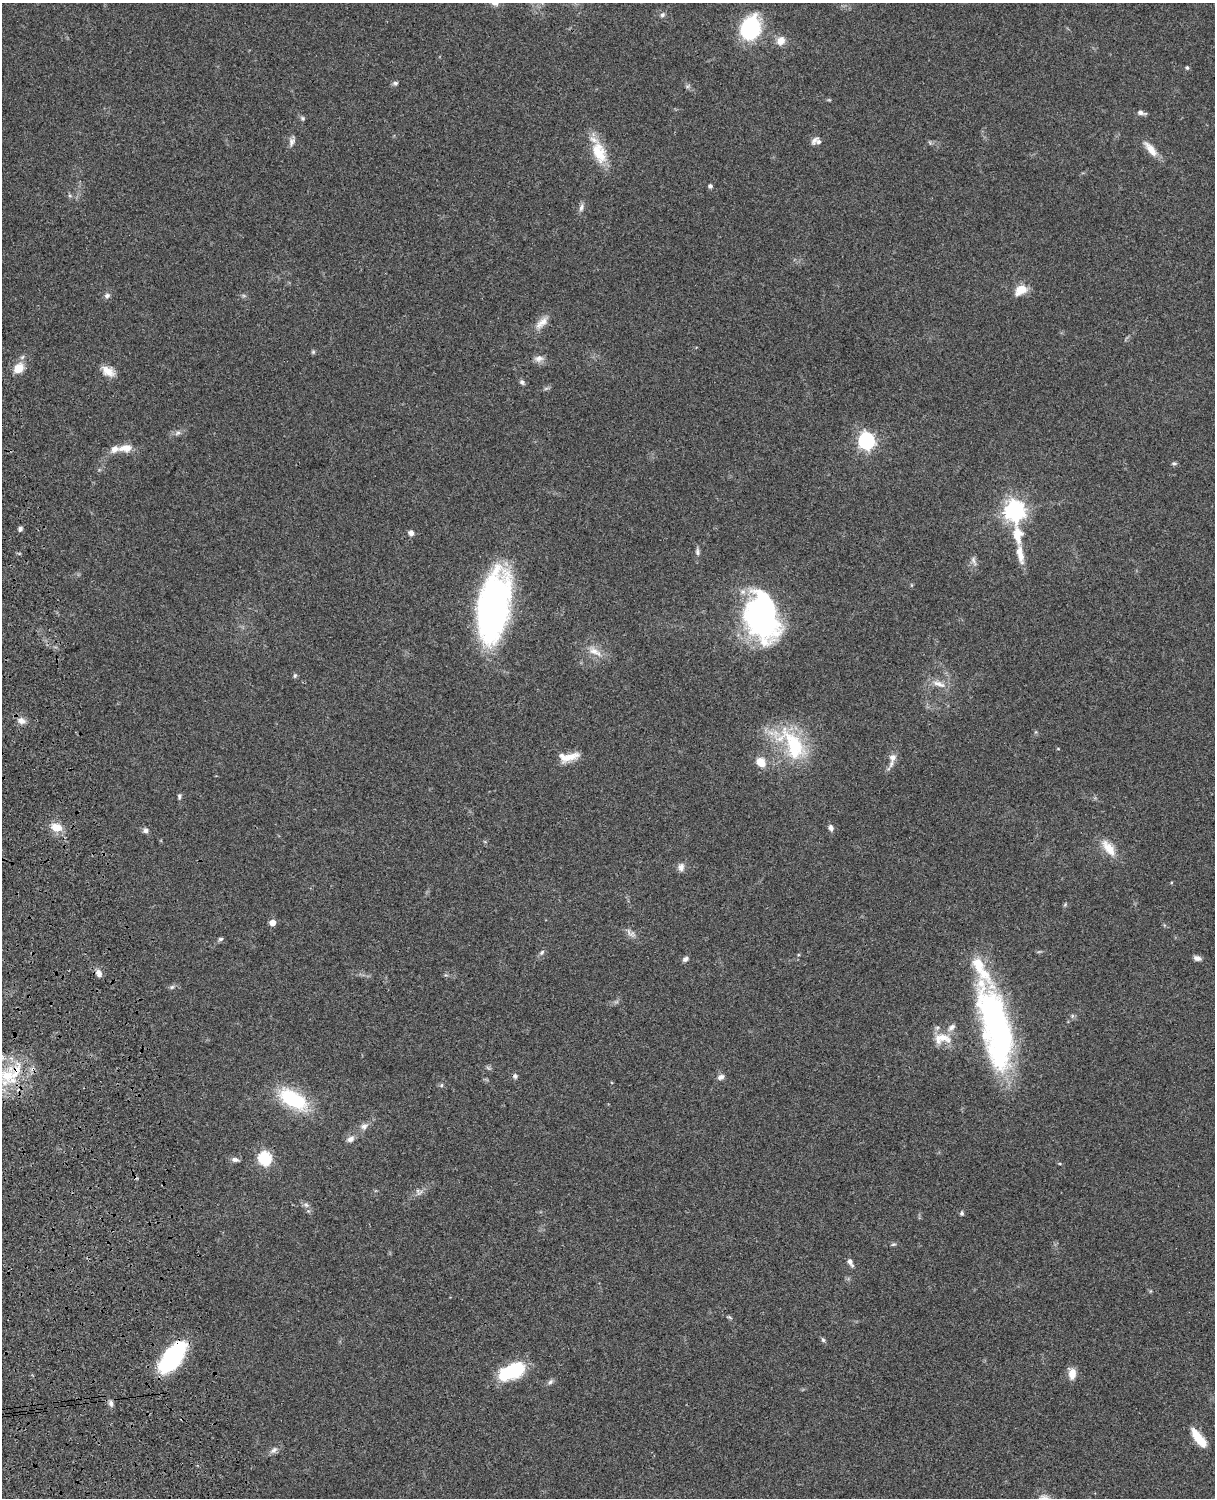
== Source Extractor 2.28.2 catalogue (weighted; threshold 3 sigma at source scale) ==
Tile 7 of 4 x 3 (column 3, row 2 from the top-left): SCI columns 2545-3757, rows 1774-3269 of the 5088 x 4929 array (HDU 1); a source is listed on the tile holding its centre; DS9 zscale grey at full resolution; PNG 1217 x 1500 px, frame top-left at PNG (2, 3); no overlay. Shown black and unused: <1% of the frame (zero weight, under 3 of 4 exposures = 6% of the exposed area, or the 3 px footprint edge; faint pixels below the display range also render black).
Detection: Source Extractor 2.28.2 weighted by HDU 2 'WHT'; one run over the whole footprint, this tile lists its part. Background 0.076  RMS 0.0057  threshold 0.0257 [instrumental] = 3 sigma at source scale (4.5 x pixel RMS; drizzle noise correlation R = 1.50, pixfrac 1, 0.05/0.05 arcsec/px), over >= 5 px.
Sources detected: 93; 2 inside a brighter object's white glare — not listed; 5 inside a brighter listed object's ellipse — not listed separately; the other 86 listed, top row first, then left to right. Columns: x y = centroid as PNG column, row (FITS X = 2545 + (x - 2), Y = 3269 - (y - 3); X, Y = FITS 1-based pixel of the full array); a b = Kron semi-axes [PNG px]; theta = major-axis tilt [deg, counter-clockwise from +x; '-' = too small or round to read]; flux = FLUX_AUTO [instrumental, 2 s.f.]
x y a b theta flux
662 15 7 6 - 1.4
750 28 21 16 70 54
781 41 10 9 - 5.4
1187 68 5 4 - 0.94
395 83 8 5 0 1.2
1141 113 10 5 -12 2.1
303 118 7 5 -47 1
814 140 13 7 55 2.5
292 142 12 8 70 2.4
1151 149 25 9 -51 6.6
599 152 30 17 -67 17
710 186 4 4 - 1.6
581 207 11 6 71 2.1
1021 290 15 10 30 7.8
107 296 8 7 - 1.7
542 323 22 9 44 5.8
313 352 5 5 - 0.81
539 359 13 8 11 3.2
19 368 15 12 46 7.7
108 371 18 11 -32 6.3
522 382 7 6 - 1.3
546 388 7 4 19 0.98
178 433 8 5 36 1.6
866 441 7 6 - 180
126 448 20 10 6 6.7
1174 463 6 5 - 0.92
1014 511 7 7 - 340
20 529 6 5 - 1.5
411 533 7 6 - 2.2
1017 535 76 10 -82 25
697 552 11 6 -89 1.7
974 561 15 6 -72 2.2
743 592 9 8 - 2.8
493 606 66 28 81 190
769 610 64 23 -86 84
595 651 22 9 -29 6.6
295 676 6 5 - 0.93
939 684 22 7 -19 5.3
21 720 12 9 -19 3.6
792 744 57 26 -45 41
1058 749 4 3 - 0.4
568 757 26 10 10 8.5
893 757 12 10 73 3.9
761 762 10 8 -50 7.6
179 796 7 5 77 1.1
56 827 13 10 -15 8.3
831 828 8 6 -76 2
146 830 7 7 - 1.9
1109 848 25 11 -52 9.5
681 867 11 8 79 2.9
1065 904 5 5 - 0.76
272 923 5 5 - 5.3
630 933 13 8 -35 2.9
221 939 7 5 5 1.1
542 952 9 5 52 1.3
1197 958 10 6 -19 2.2
686 959 8 6 33 1.7
99 974 10 7 -69 3
172 987 7 5 44 1.1
1072 1016 6 4 48 0.98
996 1028 90 28 -77 170
942 1038 26 14 1 10
7 1076 32 22 68 28
515 1076 7 6 - 1.3
721 1077 9 6 23 2.3
441 1085 6 4 89 0.76
293 1099 28 14 -31 44
364 1126 10 8 38 2.8
350 1139 10 7 32 2.8
265 1158 6 6 - 80
235 1160 10 6 -8 2
1060 1164 5 3 - 0.55
419 1192 12 9 -45 2.5
306 1205 7 6 - 1.6
962 1213 6 5 - 1.1
893 1244 7 3 9 0.79
850 1262 11 6 -59 2.3
729 1317 7 4 -31 0.85
823 1340 7 5 -71 1
172 1357 33 16 53 61
512 1371 27 13 25 37
1072 1373 13 8 -89 6
550 1382 8 6 36 1.6
111 1403 9 6 -74 1.9
1199 1438 24 9 -52 12
274 1450 12 7 37 2.5
Overlapping masked pixels (flux is a lower limit): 2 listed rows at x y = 7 1076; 172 1357
Isophote crosses this tile's border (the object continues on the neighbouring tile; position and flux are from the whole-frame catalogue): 1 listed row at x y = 7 1076